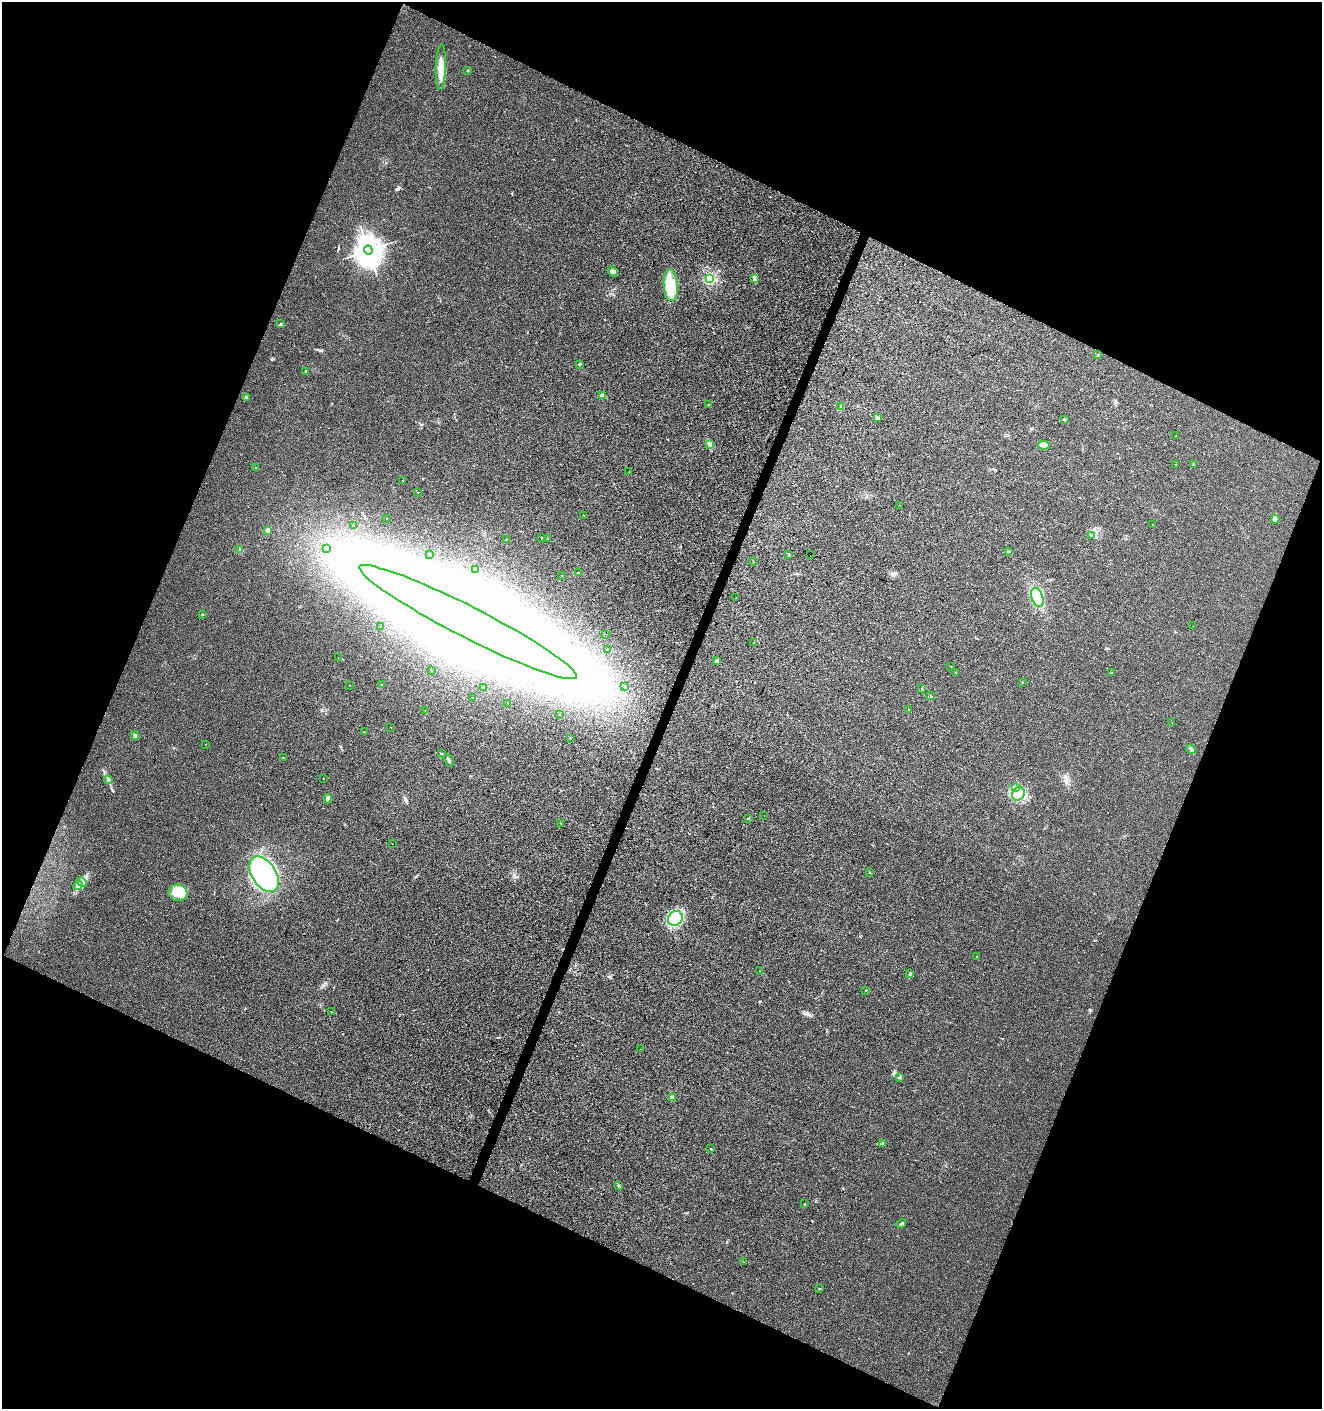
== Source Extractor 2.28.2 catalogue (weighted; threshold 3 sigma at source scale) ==
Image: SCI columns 208-5484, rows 14-5639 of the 5763 x 5641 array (HDU 1 of 3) = the unmasked area's bounding box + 8 px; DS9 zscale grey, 4 x 4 block average (1 PNG px = mean of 4 x 4 image px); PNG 1324 x 1411 px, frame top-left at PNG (2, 2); each listed source drawn as its Kron ellipse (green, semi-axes under 4 px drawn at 4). Shown black and unused: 44% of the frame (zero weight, under 3 of 4 exposures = <1% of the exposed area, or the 3 px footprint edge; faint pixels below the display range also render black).
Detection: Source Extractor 2.28.2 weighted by HDU 2 'WHT'. Background 0.00829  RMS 0.0041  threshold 0.0184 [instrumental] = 3 sigma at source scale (4.5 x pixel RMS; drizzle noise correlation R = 1.50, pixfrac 1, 0.0396/0.0396 arcsec/px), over >= 5 px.
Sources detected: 141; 22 inside a brighter object's white glare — neither listed nor drawn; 5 inside a brighter listed object's ellipse — not listed separately; the other 114 listed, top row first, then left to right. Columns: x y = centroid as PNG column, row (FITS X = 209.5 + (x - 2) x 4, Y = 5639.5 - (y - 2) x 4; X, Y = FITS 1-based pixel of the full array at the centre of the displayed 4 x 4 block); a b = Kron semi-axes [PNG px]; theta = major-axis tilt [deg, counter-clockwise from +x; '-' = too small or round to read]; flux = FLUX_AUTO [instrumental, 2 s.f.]
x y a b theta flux
441 67 22 5 88 35
468 70 2 2 - 1.2
368 250 4 4 - 4500
613 271 5 4 - 6.2
710 279 3 2 - 2.7
754 279 2 2 - 1.5
671 285 16 7 -85 50
281 324 2 2 - 1.5
1098 355 3 2 - 1.9
579 365 2 2 - 1.3
306 371 2 2 - 1.2
602 396 2 2 - 40
246 397 3 2 - 2.6
709 405 2 2 - 0.92
841 406 3 2 - 2.6
877 418 2 2 - 30
1064 419 2 2 - 1.9
1176 436 2 2 - 0.54
710 445 4 2 - 3.6
1044 445 6 3 -8 9.5
1193 464 2 2 - 4
1175 465 2 2 - 2.8
255 467 2 2 - 0.51
629 472 2 2 - 1.3
402 480 2 2 - 1.3
418 492 2 2 - 1.2
899 505 2 2 - 0.47
584 515 2 2 - 1.7
387 519 2 2 - 0.46
1275 519 4 2 - 3.5
353 525 2 2 - 0.54
1153 525 2 2 - 1.3
268 530 3 2 - 3.3
1091 535 3 2 - 1.7
541 538 2 2 - 1.4
547 539 2 2 - 0.68
507 540 2 2 - 2.5
326 548 2 2 - 0.99
240 550 2 2 - 1.8
1009 551 3 2 - 1.6
429 554 2 2 - 0.59
789 555 3 2 - 1.9
810 555 2 2 - 0.69
753 562 2 2 - 0.49
476 569 2 2 - 0.65
579 572 2 2 - 2.3
562 576 2 2 - 0.56
1037 597 10 5 -72 50
736 598 2 2 - 0.58
202 615 2 2 - 0.81
468 622 121 15 -27 7000
381 626 2 2 - 0.95
1193 626 2 2 - 0.42
606 634 2 2 - 0.35
754 643 2 2 - 1.3
607 650 2 2 - 6.2
338 658 2 2 - 0.52
716 661 3 2 - 2.5
951 667 2 2 - 0.97
432 671 2 2 - 0.52
956 672 2 2 - 0.96
1112 673 2 2 - 0.97
1022 682 2 2 - 0.66
350 685 2 2 - 0.67
382 685 2 2 - 0.77
625 686 2 2 - 1.7
483 687 2 2 - 0.92
922 689 2 2 - 1
931 696 2 2 - 2
473 698 2 2 - 0.85
508 703 2 2 - 1.2
909 709 2 2 - 1.7
425 710 2 2 - 0.96
559 714 2 2 - 0.48
1172 723 2 2 - 0.49
391 728 2 2 - 0.58
364 732 2 2 - 0.97
135 736 4 2 - 4.8
570 738 2 2 - 0.84
206 744 2 2 - 0.56
1191 749 5 3 - 7.6
441 754 2 2 - 0.76
283 758 2 2 - 1.5
449 760 7 2 -67 3.7
323 778 2 2 - 0.6
108 780 4 2 - 4.1
1015 787 3 2 - 1.6
1018 794 7 6 - 22
328 799 5 3 - 5.7
764 816 2 2 - 2.9
748 818 2 2 - 1.2
560 823 2 2 - 0.8
392 844 2 2 - 0.8
870 873 2 2 - 0.91
264 874 20 12 -57 400
82 882 5 4 - 8.1
78 886 5 2 - 6.5
178 893 9 8 - 29
675 918 8 6 43 55
976 956 2 2 - 0.78
760 971 2 2 - 0.59
910 974 3 2 - 2.5
866 991 2 2 - 0.92
332 1012 2 2 - 0.68
640 1049 2 2 - 0.89
900 1077 2 2 - 2.4
672 1098 2 2 - 51
882 1144 3 2 - 2.2
711 1149 2 2 - 0.92
618 1186 3 2 - 2.6
805 1204 2 2 - 1
901 1223 5 2 - 4.5
744 1262 2 2 - 0.88
820 1289 2 2 - 1.1
Diffuse or blended objects may show on this block-average render without a row.